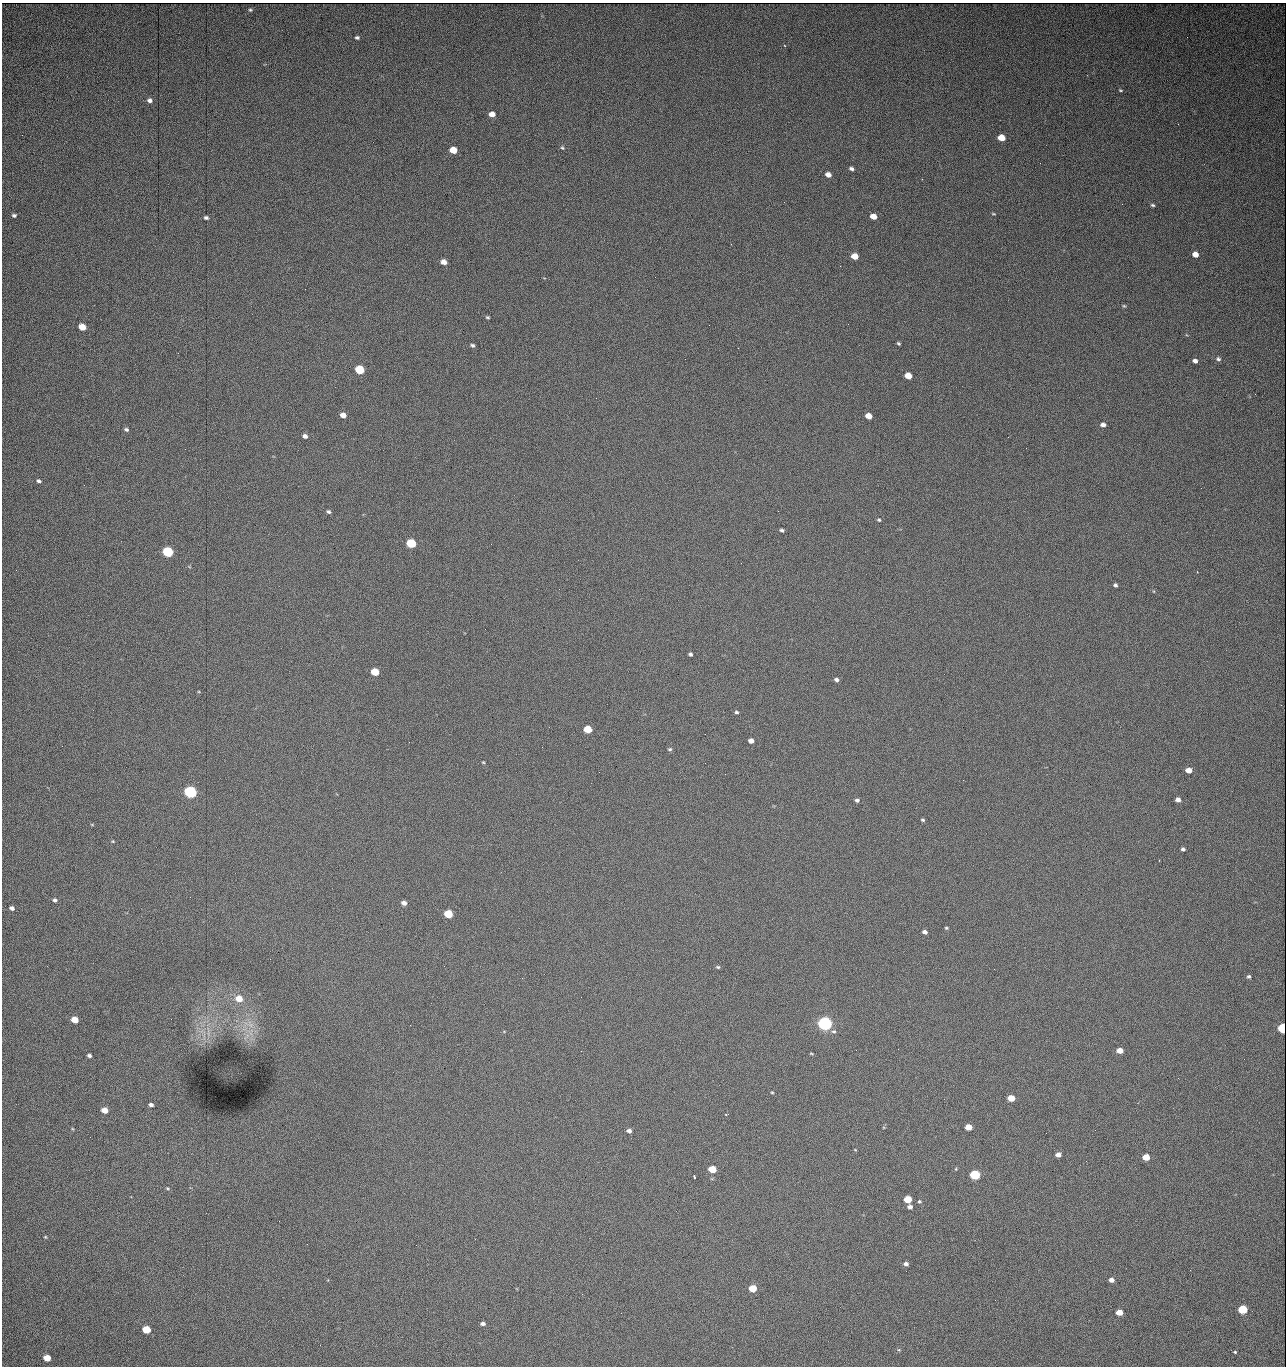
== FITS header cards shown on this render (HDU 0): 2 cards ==
NAXIS1  =                 1284 / length of data axis 1
NAXIS2  =                 1364 / length of data axis 2

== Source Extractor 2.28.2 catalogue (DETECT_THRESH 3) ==
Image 1284 x 1364 px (HDU 0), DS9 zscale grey, 1 PNG px = 1 image px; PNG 1288 x 1368 px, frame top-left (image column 1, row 1364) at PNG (2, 3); no overlay
Background 1610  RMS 40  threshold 119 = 3 sigma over >= 5 px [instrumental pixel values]
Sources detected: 128; all 128 listed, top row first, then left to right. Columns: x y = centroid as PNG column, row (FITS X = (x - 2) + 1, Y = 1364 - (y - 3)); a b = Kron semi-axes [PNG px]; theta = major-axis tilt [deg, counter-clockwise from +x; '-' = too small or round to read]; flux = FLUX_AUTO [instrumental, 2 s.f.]
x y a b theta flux
250 10 5 4 - 3.6e+03
357 37 4 4 - 4.7e+03
1187 37 2 2 - 1.2e+03
1120 90 5 3 - 2.8e+03
149 100 6 5 - 9.6e+03
492 114 5 4 - 2.3e+04
1178 124 2 2 - 1.5e+03
1001 138 6 5 - 4.4e+04
562 148 5 4 - 3.9e+03
453 150 6 5 - 5.5e+04
1040 163 2 2 - 1.8e+03
851 169 5 4 - 6.7e+03
828 175 5 4 - 1.7e+04
922 179 2 2 - 1.8e+04
1153 205 5 4 - 4.1e+03
993 214 6 3 -8 2.6e+03
14 215 4 4 - 5.3e+03
873 216 5 4 - 2.9e+04
206 218 5 4 - 6.0e+03
1195 254 5 5 - 2.4e+04
855 256 5 5 - 4.2e+04
444 262 5 4 - 2.1e+04
840 266 2 2 - 2.6e+04
1124 306 5 5 - 3.4e+03
487 317 4 3 - 3.5e+03
709 325 2 2 - 3.3e+03
82 327 5 5 - 5.3e+04
898 343 4 3 - 3.7e+03
472 345 5 4 - 5.3e+03
1218 359 6 5 - 6.2e+03
1195 361 5 4 - 1.0e+04
359 370 6 5 - 1.6e+05
908 376 5 5 - 4.0e+04
1255 394 2 2 - 1.4e+03
343 415 5 4 - 2.0e+04
868 416 5 4 - 3.3e+04
1103 425 6 5 - 1.0e+04
126 429 5 4 - 5.4e+03
305 436 5 4 - 9.8e+03
1008 437 3 2 - 3.4e+03
185 449 2 2 - 3.9e+03
39 481 5 4 - 5.9e+03
328 512 5 4 - 5.6e+03
879 520 5 5 - 3.9e+03
782 530 4 3 - 5.3e+03
411 543 6 5 - 1.9e+05
491 544 3 2 - 2.7e+03
168 552 6 5 - 3.2e+05
1115 585 4 4 - 5.6e+03
690 654 4 3 - 5.3e+03
375 672 5 5 - 9.0e+04
836 680 5 4 - 7.5e+03
736 712 5 4 - 4.3e+03
588 729 5 5 - 8.0e+04
751 741 5 4 - 1.5e+04
542 747 2 2 - 3.2e+03
670 749 6 4 14 4.1e+03
483 762 3 3 - 2.5e+03
705 763 2 2 - 1.1e+03
1189 770 5 4 - 2.7e+04
725 774 2 2 - 2.7e+03
190 792 6 5 - 7.0e+05
857 800 5 4 - 6.5e+03
1178 800 4 4 - 1.3e+04
923 820 5 3 - 3.9e+03
92 825 5 3 - 2.3e+03
113 841 4 4 - 2.7e+03
1183 849 4 4 - 6.0e+03
55 900 5 5 - 5.8e+03
404 903 5 4 - 1.3e+04
12 908 4 4 - 9.5e+03
448 914 5 5 - 1.2e+05
946 928 4 3 - 3.2e+03
925 932 5 4 - 1.0e+04
718 967 5 4 - 3.8e+03
1249 977 5 4 - 4.9e+03
522 978 3 2 - 2.4e+03
239 999 7 6 - 4.0e+04
75 1020 5 4 - 5.3e+04
250 1024 13 8 -58 2.7e+04
825 1024 6 5 - 1.1e+06
410 1025 2 2 - 5.5e+03
1283 1028 5 5 - 2.8e+05
208 1031 18 3 90 1.1e+04
834 1031 7 5 -11 5.6e+03
856 1050 2 2 - 1.5e+03
1120 1051 5 4 - 3.0e+04
811 1054 5 2 - 2.5e+03
89 1055 4 3 - 6.7e+03
1244 1059 2 2 - 2.0e+03
1178 1078 2 2 - 2.9e+03
772 1092 4 3 - 2.3e+03
1011 1098 5 4 - 4.8e+04
151 1105 4 3 - 7.6e+03
104 1110 5 4 - 3.3e+04
727 1114 5 2 - 3.0e+03
968 1127 5 4 - 4.4e+04
73 1129 5 3 - 2.4e+03
629 1131 5 4 - 9.6e+03
90 1137 2 2 - 2.5e+03
855 1150 4 2 - 2.0e+03
1058 1155 5 4 - 1.7e+04
1146 1157 5 4 - 5.8e+04
1086 1161 2 2 - 1.4e+03
712 1169 5 4 - 7.8e+04
975 1175 5 5 - 2.7e+05
694 1177 3 2 - 2.5e+03
168 1188 5 4 - 3.3e+03
908 1199 5 5 - 8.4e+04
919 1201 4 4 - 3.4e+03
910 1207 4 4 - 9.8e+03
279 1221 3 2 - 2.2e+03
45 1237 4 4 - 2.6e+03
475 1239 2 2 - 8.8e+03
307 1244 2 2 - 2.0e+03
416 1245 2 2 - 5.4e+03
906 1264 5 4 - 9.2e+03
1111 1280 5 4 - 1.5e+04
753 1288 5 4 - 8.0e+04
995 1300 3 2 - 2.7e+03
1242 1309 5 5 - 1.9e+05
1119 1312 5 4 - 4.6e+04
483 1324 5 3 - 8.4e+03
146 1330 5 5 - 1.0e+05
320 1345 2 2 - 1.6e+03
899 1350 5 3 - 2.5e+03
1235 1352 4 3 - 3.0e+03
47 1358 5 5 - 5.6e+04
At the frame edge (FLAGS 8, measured only in part): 1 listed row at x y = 1283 1028

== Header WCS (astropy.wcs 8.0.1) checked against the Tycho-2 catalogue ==
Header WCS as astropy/WCSLIB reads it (CRVAL/CRPIX/CD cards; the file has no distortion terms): RA---TAN/DEC--TAN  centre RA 15:41:43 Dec +51:58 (235.43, +51.97 deg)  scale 1.26 arcsec/px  FOV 26.9' x 28.5'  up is +93 deg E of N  parity flipped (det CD > 0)
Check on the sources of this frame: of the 60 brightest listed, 11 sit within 2.0 arcsec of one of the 15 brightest Tycho-2 stars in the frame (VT <= 12.38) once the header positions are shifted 0.49 arcsec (0.29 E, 0.39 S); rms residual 1.07 arcsec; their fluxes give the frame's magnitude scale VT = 24.59 - 2.5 log10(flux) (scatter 0.13 mag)
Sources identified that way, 11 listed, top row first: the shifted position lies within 2.0 arcsec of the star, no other Tycho-2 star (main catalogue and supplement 1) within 4.0 arcsec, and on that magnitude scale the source's flux lands within +1.5 / -3 mag of the star's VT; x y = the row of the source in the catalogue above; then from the Tycho-2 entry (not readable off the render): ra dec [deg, ICRS J2000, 3 dp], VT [Tycho-2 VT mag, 2 dp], TYC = Tycho-2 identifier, HIP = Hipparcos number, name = IAU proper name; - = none
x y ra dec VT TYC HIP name
359 370 235.614 +52.064 11.61 3489-1132-1 - -
411 543 235.514 +52.049 11.19 3489-1407-1 - -
168 552 235.515 +52.133 11.12 3489-1380-1 - -
190 792 235.378 +52.130 9.31 3489-1322-1 76850 -
448 914 235.303 +52.042 11.52 3489-958-1 - -
825 1024 235.232 +51.912 9.59 3489-824-1 - -
1283 1028 235.220 +51.752 10.98 3489-1435-1 - -
975 1175 235.143 +51.862 10.97 3489-1016-1 - -
908 1199 235.131 +51.886 12.29 3489-908-1 - -
753 1288 235.084 +51.941 11.45 3489-1346-1 - -
1242 1309 235.062 +51.771 11.53 3489-1453-1 - -